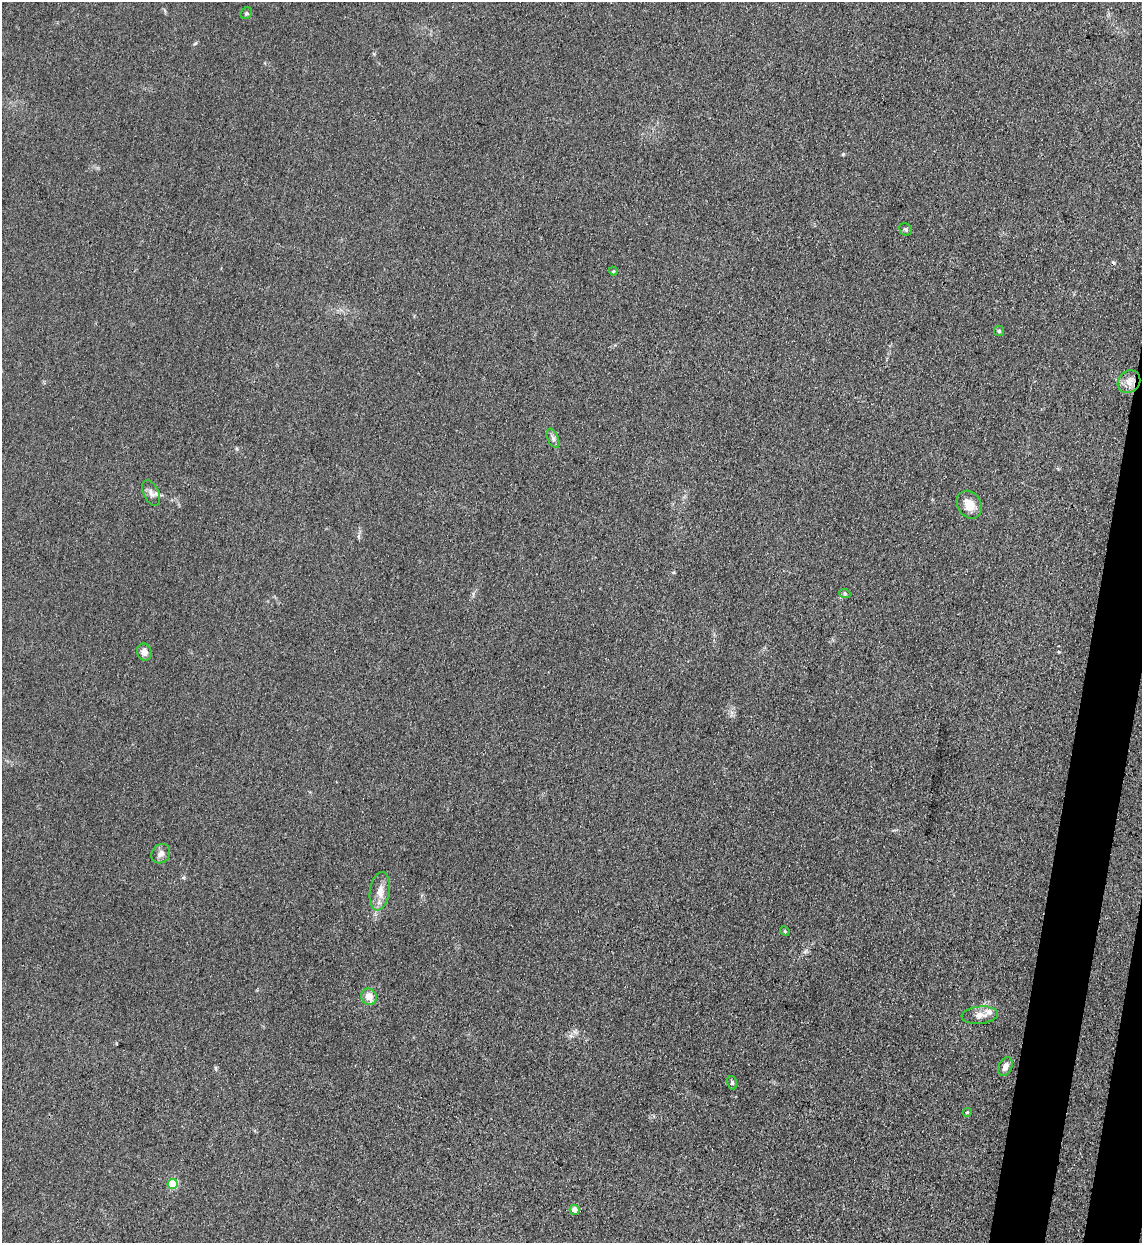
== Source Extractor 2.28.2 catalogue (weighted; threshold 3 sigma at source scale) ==
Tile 6 of 4 x 4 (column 2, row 2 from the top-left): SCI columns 1470-2609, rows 2506-3746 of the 5101 x 5010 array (HDU 1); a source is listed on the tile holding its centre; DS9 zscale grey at full resolution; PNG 1144 x 1245 px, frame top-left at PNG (2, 2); each listed source drawn as its Kron ellipse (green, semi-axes under 4 px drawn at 4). Shown black and unused: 4% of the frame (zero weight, under 3 of 4 exposures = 7% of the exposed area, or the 3 px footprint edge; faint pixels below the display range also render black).
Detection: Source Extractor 2.28.2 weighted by HDU 2 'WHT'; one run over the whole footprint, this tile lists its part. Background 0.0807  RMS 0.011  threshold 0.0478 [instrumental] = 3 sigma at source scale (4.5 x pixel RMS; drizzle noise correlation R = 1.50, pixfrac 1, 0.05/0.05 arcsec/px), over >= 5 px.
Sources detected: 22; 1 cosmic-ray / hot-pixel residue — neither listed nor drawn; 1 inside a brighter listed object's ellipse — not listed separately; the other 20 listed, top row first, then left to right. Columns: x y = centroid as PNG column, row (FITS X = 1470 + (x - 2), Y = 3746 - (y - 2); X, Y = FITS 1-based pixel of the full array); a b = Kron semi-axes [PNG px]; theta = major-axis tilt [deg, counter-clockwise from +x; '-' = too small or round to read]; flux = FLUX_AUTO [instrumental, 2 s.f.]
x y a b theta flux
246 13 6 5 - 2
906 229 6 6 - 2.3
613 271 4 4 - 1.2
999 331 5 5 - 1.5
1129 382 12 10 47 9.3
553 438 10 5 -66 3.5
151 493 14 7 -65 5.7
969 505 15 11 -58 14
845 594 6 4 -20 1.5
144 652 9 7 -73 6.4
161 854 10 8 49 5.6
380 891 19 10 81 11
785 931 5 4 - 1.2
369 997 8 7 - 10
980 1015 18 9 5 8.7
1005 1066 10 6 63 6.7
732 1083 7 5 -75 2
967 1112 4 4 - 1.3
173 1184 5 5 - 48
575 1210 5 5 - 9.7